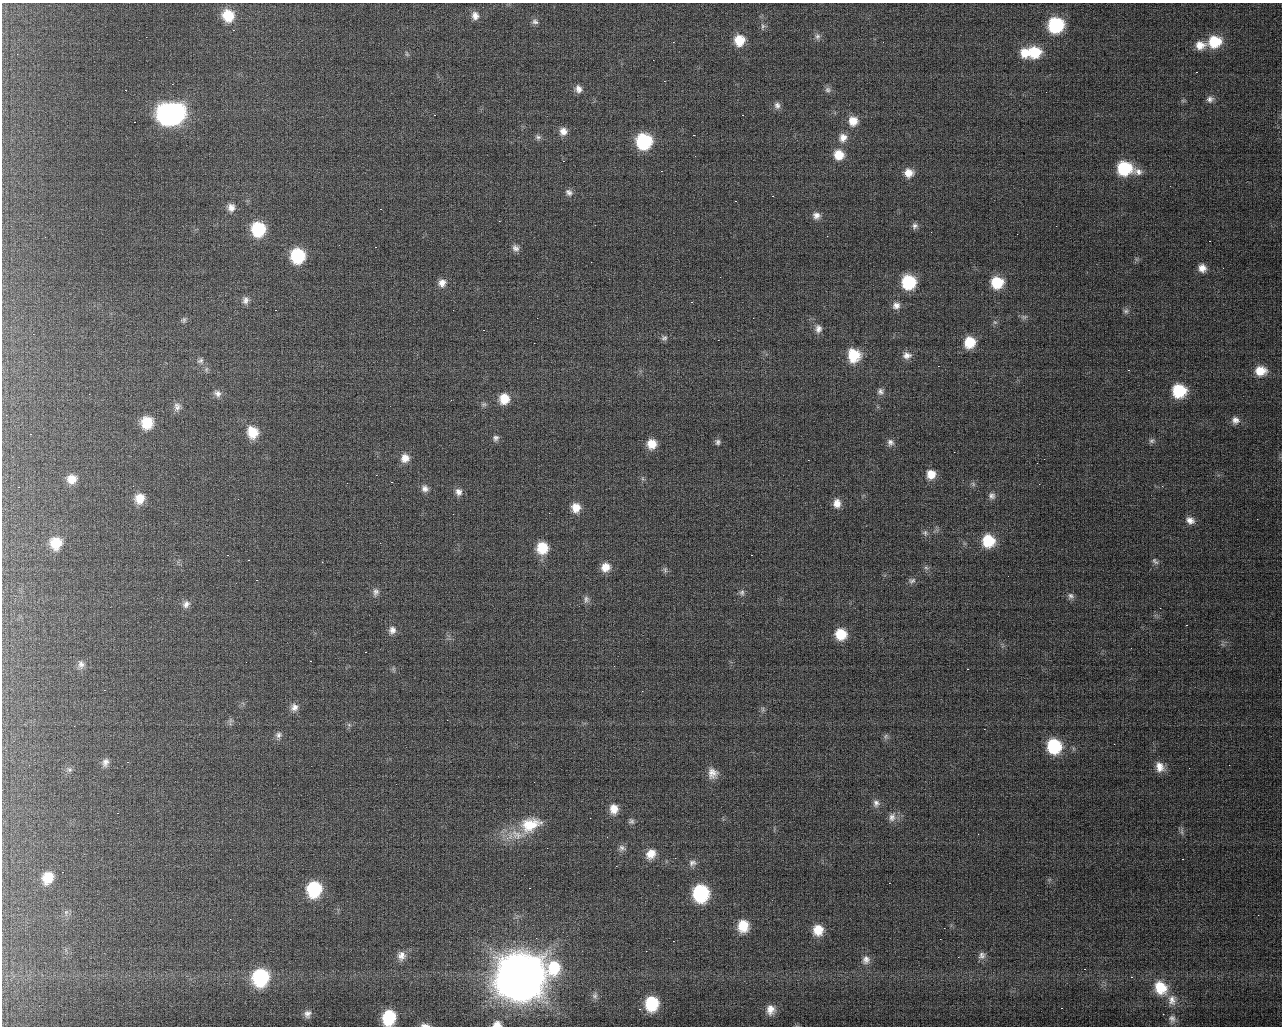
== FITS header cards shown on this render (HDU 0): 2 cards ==
NAXIS1  =                 1280 / length of data axis 1
NAXIS2  =                 1024 / length of data axis 2

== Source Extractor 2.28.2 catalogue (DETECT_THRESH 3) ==
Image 1280 x 1024 px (HDU 0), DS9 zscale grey, 1 PNG px = 1 image px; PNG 1284 x 1028 px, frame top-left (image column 1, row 1024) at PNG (2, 3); no overlay
Background 102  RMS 2.2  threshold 6.48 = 3 sigma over >= 5 px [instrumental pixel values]
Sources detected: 190; all 190 listed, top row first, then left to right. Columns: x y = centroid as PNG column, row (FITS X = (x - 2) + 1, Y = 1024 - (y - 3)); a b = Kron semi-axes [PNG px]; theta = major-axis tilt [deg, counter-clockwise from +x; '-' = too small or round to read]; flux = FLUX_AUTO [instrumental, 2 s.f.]
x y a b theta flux
228 16 14 13 - 4900
475 16 9 7 -77 860
535 22 8 6 -23 380
1056 25 10 10 - 13000
763 26 11 8 74 620
233 30 4 4 - 150
817 36 9 8 - 610
739 40 13 12 - 3500
673 42 4 3 - 120
1214 42 11 10 - 5000
1200 45 11 9 2 1600
1035 52 10 10 - 4600
1025 53 9 9 - 2200
407 54 7 4 -55 190
1196 72 3 2 - 410
664 81 4 4 - 160
172 84 2 2 - 76
578 89 10 8 -64 880
125 90 2 2 - 110
828 90 9 8 - 520
1210 99 8 7 - 550
1183 101 6 4 -1 210
777 105 10 8 -86 710
171 114 17 13 9 79000
434 115 2 2 - 110
742 115 3 2 - 510
853 121 11 10 - 2000
563 131 10 10 - 1300
694 135 2 2 - 110
538 137 9 8 - 530
843 138 12 10 57 1300
644 141 12 12 - 14000
839 155 10 9 - 2800
563 161 4 4 - 150
1124 168 12 10 -5 9600
661 171 2 2 - 110
1138 172 11 9 -24 880
909 173 8 8 - 1500
569 193 12 10 -35 1000
772 196 3 2 - 190
735 201 3 2 - 330
231 207 14 12 -67 1500
380 209 3 2 - 150
816 216 9 8 - 810
499 221 3 3 - 160
915 226 7 7 - 450
258 229 13 12 - 9300
1209 241 3 2 - 410
375 247 2 2 - 330
516 248 13 12 - 1400
298 256 11 10 - 11000
1202 268 8 7 - 1200
908 282 10 10 - 9800
997 282 9 9 - 5000
442 283 10 9 - 1000
245 300 10 8 -88 740
691 302 3 2 - 170
896 305 9 8 - 770
275 310 2 2 - 260
1126 311 7 5 -14 340
1024 317 10 6 0 370
184 320 8 6 74 330
995 322 7 5 -42 280
818 329 10 8 88 820
483 330 3 2 - 370
33 334 3 3 - 77
664 338 9 8 - 560
718 340 2 2 - 72
969 342 10 9 - 4200
854 355 12 11 - 4200
907 355 10 8 -5 800
200 361 9 7 19 500
206 369 8 6 70 370
1128 370 2 2 - 110
1261 371 18 15 -4 3900
880 391 7 7 - 470
1179 391 10 10 - 7200
217 393 11 9 -42 800
504 399 9 8 - 2600
177 407 12 10 79 800
1235 420 12 11 - 1100
147 423 11 10 - 4400
252 432 15 13 -70 3100
30 434 3 2 - 170
496 438 8 8 - 500
1152 441 7 6 - 310
718 442 7 7 - 440
890 442 7 7 - 500
652 444 11 11 - 2400
405 458 8 7 - 1200
808 460 2 2 - 69
931 474 7 7 - 1700
376 475 2 2 - 81
72 479 10 10 - 1900
643 479 8 5 -59 320
391 482 2 2 - 89
973 484 7 6 - 340
18 487 2 2 - 230
425 488 7 7 - 640
459 492 11 9 -77 1000
992 496 10 9 - 680
140 498 11 10 - 2300
837 503 8 7 - 1200
576 508 13 11 -89 2300
1257 519 2 2 - 76
1190 520 7 5 -26 760
925 533 7 5 -70 250
988 541 11 11 - 6200
56 543 11 11 - 3700
542 548 13 12 - 4900
227 555 3 2 - 240
751 555 3 2 - 120
248 560 3 2 - 350
1155 561 9 5 -48 310
322 562 2 2 - 71
605 567 12 11 - 2100
926 568 6 4 -19 240
665 570 9 7 -83 390
256 580 3 2 - 140
912 581 10 7 26 410
376 592 11 8 83 660
742 593 8 7 - 370
1071 596 7 7 - 420
586 599 11 9 88 790
186 604 10 8 55 740
1186 625 3 2 - 430
392 630 11 10 - 1000
841 634 9 9 - 3600
1222 644 10 6 -79 520
365 652 3 2 - 310
310 661 2 2 - 130
81 664 12 9 -83 920
967 669 3 2 - 400
104 690 2 2 - 84
642 691 2 2 - 77
294 707 10 9 - 910
763 709 7 4 -90 250
230 721 13 4 87 300
349 725 6 4 -19 210
278 735 9 8 - 570
886 736 8 5 83 330
1054 746 12 11 - 9500
105 762 12 9 68 890
127 762 3 2 - 310
1160 767 15 12 -63 2000
69 769 8 7 - 420
712 773 13 11 -73 1400
876 803 8 8 - 570
614 809 14 11 89 2100
117 813 3 2 - 300
892 817 14 10 69 1000
631 821 9 8 - 530
530 825 41 22 29 8300
1182 831 14 6 -85 680
516 835 34 17 3 4800
622 848 11 10 - 850
651 854 15 12 51 2100
1182 859 3 2 - 220
692 863 11 9 19 770
62 872 2 2 - 80
48 878 10 8 66 3000
889 883 3 2 - 130
529 888 3 2 - 190
314 889 12 10 77 11000
701 893 12 11 - 17000
66 912 8 5 65 430
743 926 10 9 - 3500
944 928 2 2 - 66
818 930 11 10 - 2700
940 939 2 2 - 85
673 941 2 2 - 83
982 955 12 10 51 870
401 956 10 9 - 940
866 960 14 12 78 1500
1084 969 2 2 - 260
261 977 15 13 71 16000
520 977 22 20 37 810000
1131 977 3 2 - 180
1160 987 15 12 -58 3700
595 996 10 7 -88 600
1172 1000 13 9 -82 1000
652 1003 13 11 87 8100
1061 1008 2 2 - 200
639 1009 3 2 - 310
770 1009 8 6 87 1100
307 1014 9 8 - 780
389 1017 12 9 78 7800
1172 1018 8 7 - 420
497 1024 7 5 4 1000
425 1025 9 3 -6 480
At the frame edge (FLAGS 8, measured only in part): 3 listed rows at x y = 389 1017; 497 1024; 425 1025